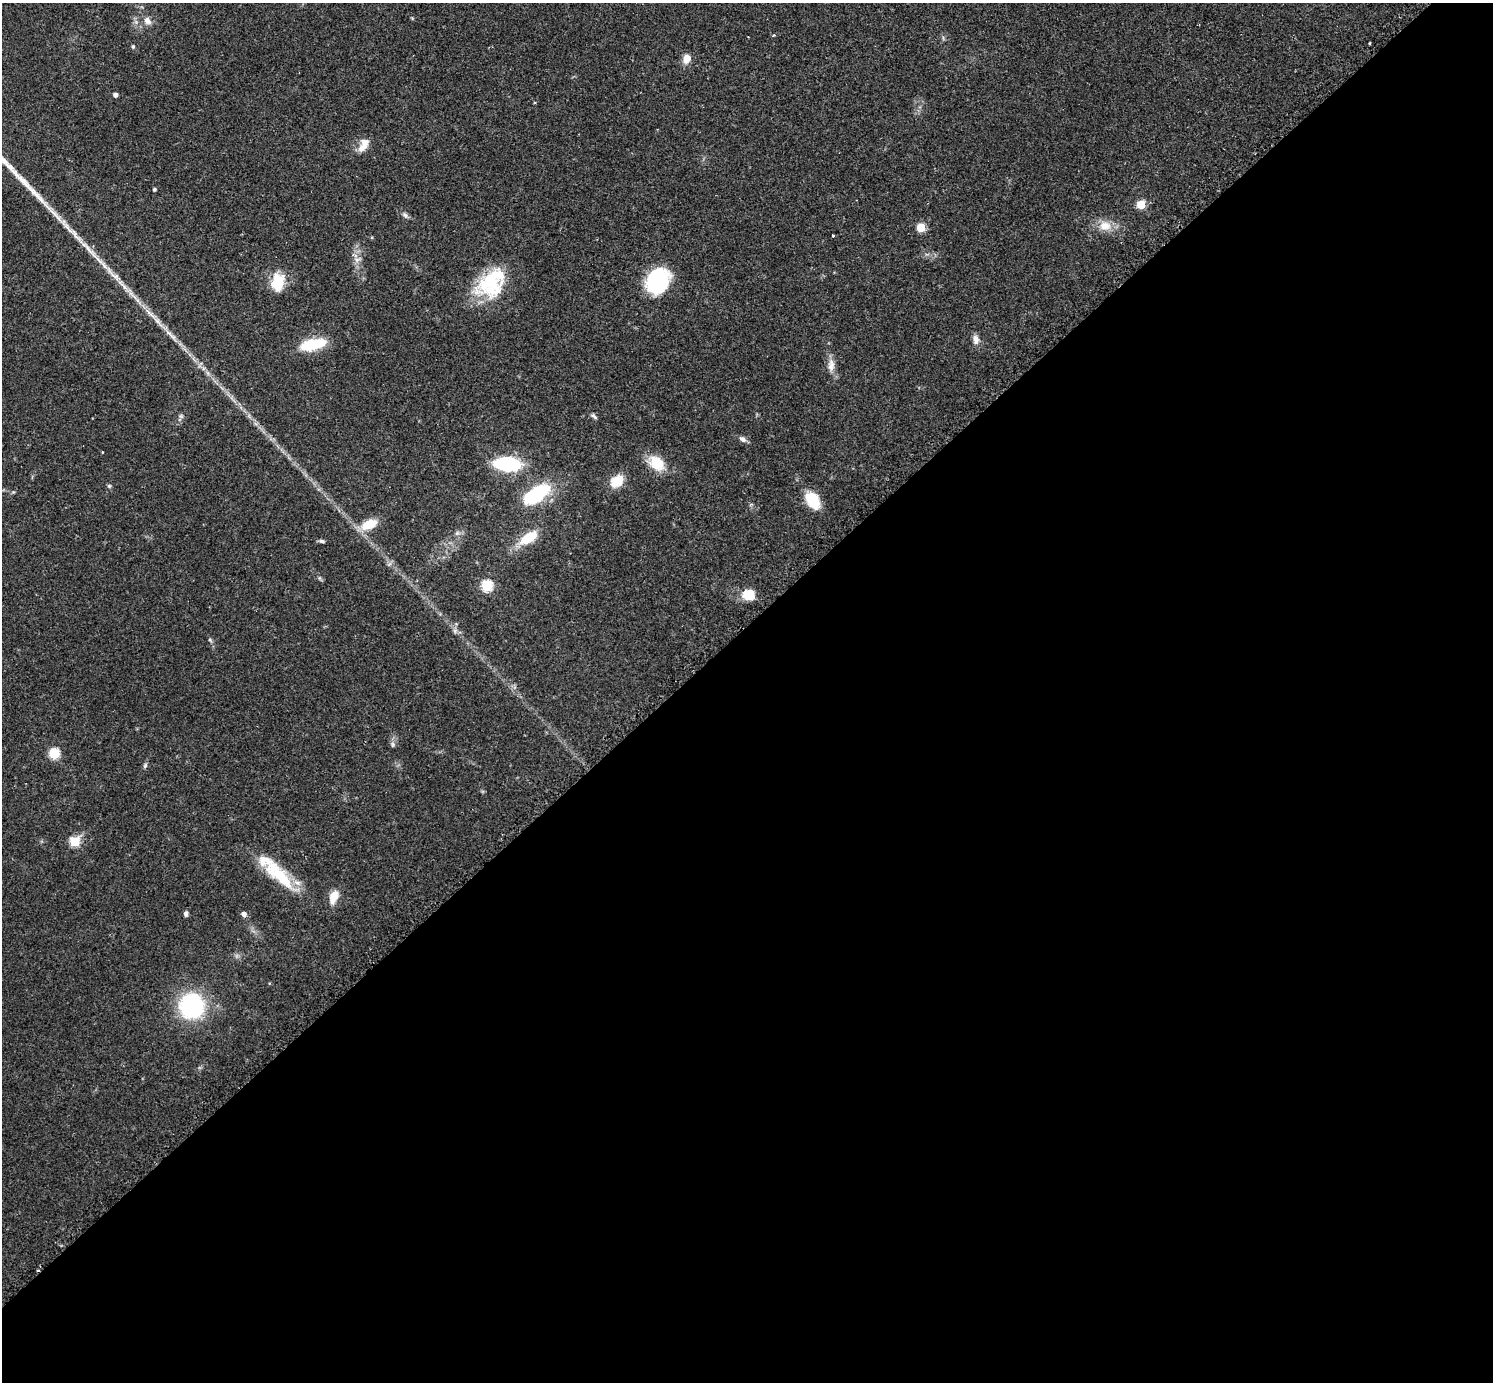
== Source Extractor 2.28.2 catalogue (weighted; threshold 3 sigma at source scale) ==
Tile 15 of 4 x 4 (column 3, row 4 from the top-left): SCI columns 3010-4500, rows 188-1567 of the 6041 x 6040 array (HDU 1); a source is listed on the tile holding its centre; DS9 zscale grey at full resolution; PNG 1495 x 1384 px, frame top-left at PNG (2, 3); no overlay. Shown black and unused: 55% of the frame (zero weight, under 2 of 3 exposures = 2% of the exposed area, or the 3 px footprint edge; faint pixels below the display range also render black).
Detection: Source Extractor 2.28.2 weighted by HDU 2 'WHT'; one run over the whole footprint, this tile lists its part. Background 0.0786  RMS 0.0055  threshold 0.0247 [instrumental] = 3 sigma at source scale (4.5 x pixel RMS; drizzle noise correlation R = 1.50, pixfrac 1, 0.05/0.05 arcsec/px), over >= 5 px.
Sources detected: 48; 1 inside a brighter object's white glare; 1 cosmic-ray / hot-pixel residue — not listed; the other 46 listed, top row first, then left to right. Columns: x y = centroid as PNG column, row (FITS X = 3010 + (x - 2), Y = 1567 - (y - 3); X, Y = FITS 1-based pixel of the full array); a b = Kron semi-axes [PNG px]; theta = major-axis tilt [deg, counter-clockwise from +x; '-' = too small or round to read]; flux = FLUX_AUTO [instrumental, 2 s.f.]
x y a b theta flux
147 21 12 9 -49 3.3
1369 43 3 2 - 0.87
133 46 5 4 - 0.75
686 59 10 8 71 5.2
115 95 4 4 - 1.9
363 145 20 10 63 5.6
154 189 4 4 - 0.98
1141 205 5 5 - 18
405 215 8 6 -44 1.5
1105 226 18 13 -4 8
920 228 5 5 - 18
833 235 3 3 - 1.9
357 260 9 6 28 2
113 274 37 7 -45 9.6
657 281 25 21 61 48
277 282 18 12 82 17
490 283 36 32 58 36
158 322 24 4 -50 5.4
976 339 12 7 -82 3.2
313 344 31 11 13 20
831 365 19 8 87 4.7
594 416 9 5 -40 1.2
742 439 10 6 -34 2.3
657 463 15 11 -40 17
508 464 16 9 -3 66
616 481 16 12 38 10
109 486 5 5 - 0.94
535 495 35 14 32 38
813 500 20 13 -55 15
369 524 19 11 23 12
457 533 6 5 - 1.2
529 537 20 10 31 16
322 541 8 4 -7 1.2
487 586 6 6 - 45
748 595 13 11 -11 11
455 631 7 6 - 1.5
210 640 6 4 -72 0.78
393 744 9 4 -90 1.3
54 754 5 5 - 39
145 766 8 5 64 1.1
75 842 5 5 - 29
278 874 51 17 -43 27
334 897 17 9 70 7.2
186 914 7 5 86 1.3
244 914 5 5 - 2.5
191 1006 16 15 - 88